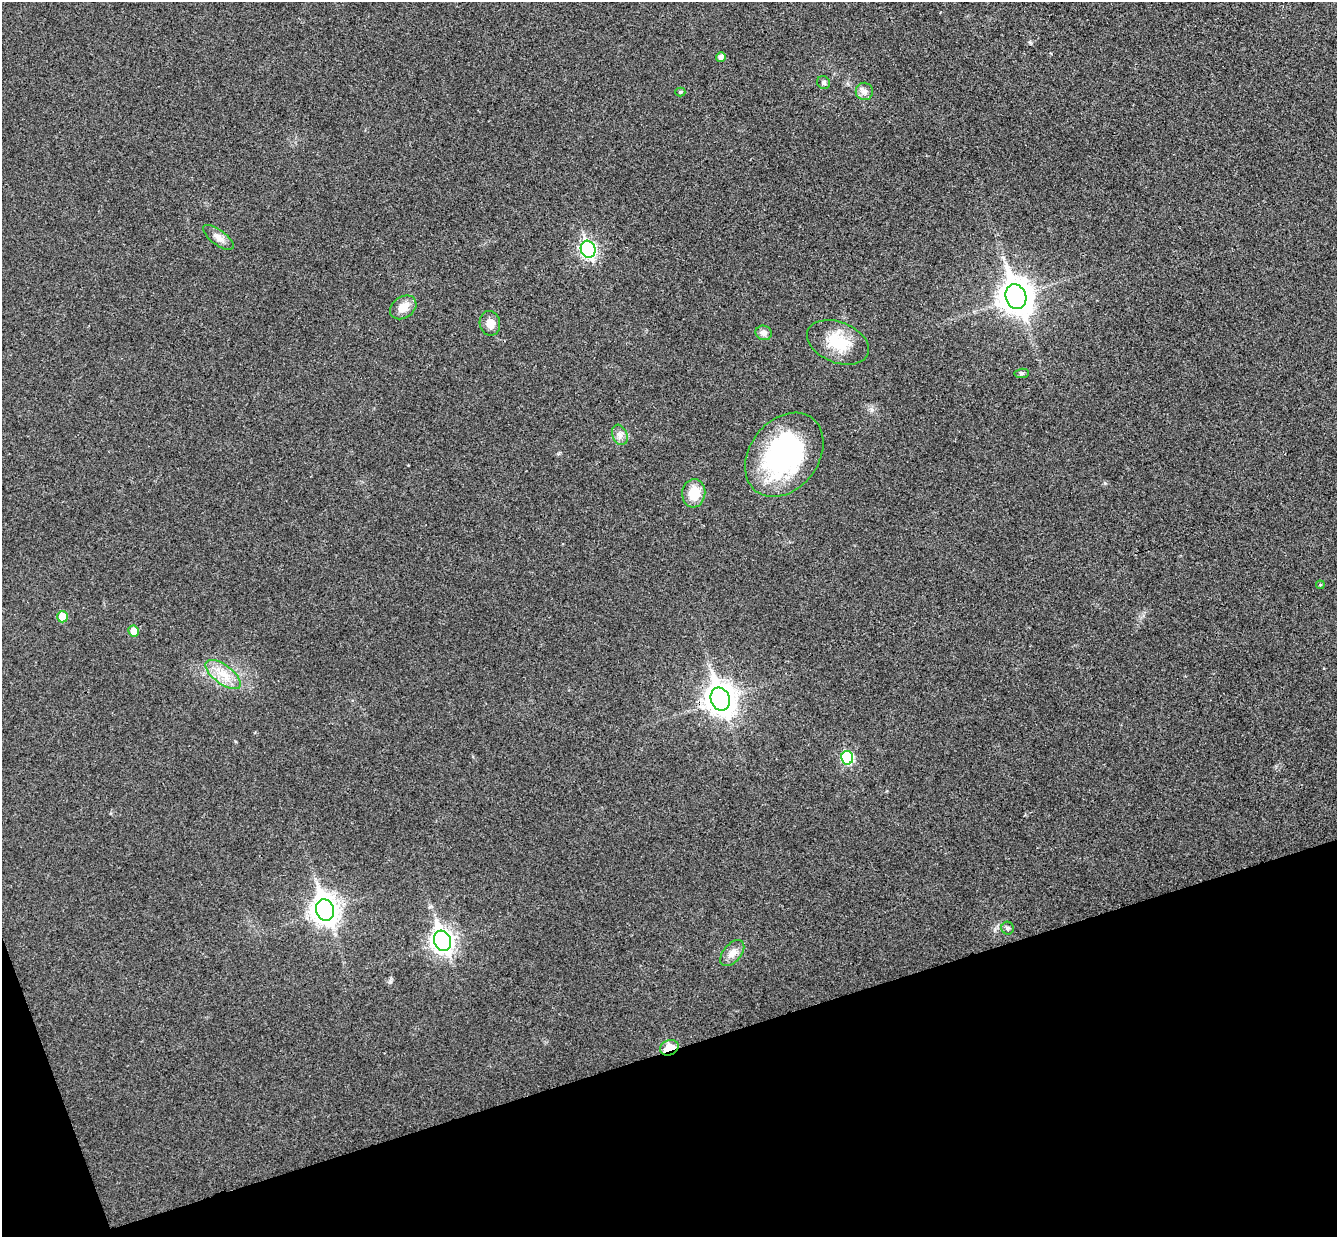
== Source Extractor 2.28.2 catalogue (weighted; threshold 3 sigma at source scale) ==
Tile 14 of 4 x 4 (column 2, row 4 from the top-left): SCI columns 1390-2724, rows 171-1405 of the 5452 x 5404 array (HDU 1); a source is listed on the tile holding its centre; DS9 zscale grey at full resolution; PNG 1339 x 1239 px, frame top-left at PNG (2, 2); each listed source drawn as its Kron ellipse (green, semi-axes under 4 px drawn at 4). Shown black and unused: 16% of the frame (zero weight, under 3 of 4 exposures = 6% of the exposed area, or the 3 px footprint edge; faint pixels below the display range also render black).
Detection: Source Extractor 2.28.2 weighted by HDU 2 'WHT'; one run over the whole footprint, this tile lists its part. Background 0.0357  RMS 0.0062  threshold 0.0277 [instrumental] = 3 sigma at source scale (4.5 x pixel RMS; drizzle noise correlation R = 1.50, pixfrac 1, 0.05/0.05 arcsec/px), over >= 5 px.
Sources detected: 26; all 26 listed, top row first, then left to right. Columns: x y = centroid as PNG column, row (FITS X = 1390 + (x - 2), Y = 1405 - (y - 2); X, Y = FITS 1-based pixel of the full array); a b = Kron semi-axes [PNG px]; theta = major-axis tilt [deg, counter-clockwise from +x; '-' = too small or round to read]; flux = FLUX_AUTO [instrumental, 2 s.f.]
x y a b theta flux
721 57 5 4 - 3.2
824 83 7 6 - 1.3
864 91 9 8 - 2.9
680 92 5 4 - 0.86
218 237 18 7 -37 4.2
588 249 9 7 -72 140
1016 297 13 10 -70 1100
403 307 14 10 36 7.4
490 323 12 10 -79 5.8
764 333 8 7 - 2.7
838 342 32 20 -21 21
1022 373 7 4 5 1.1
620 435 10 7 -69 3
784 455 46 34 52 100
694 493 14 11 83 14
1320 585 4 3 - 0.6
62 617 5 5 - 12
134 631 5 5 - 7.8
223 675 21 9 -37 10
720 699 12 9 -70 780
847 758 6 6 - 45
325 910 11 9 -71 630
1007 928 6 6 - 1.7
442 941 10 8 -71 370
732 953 15 9 49 4.9
669 1048 9 7 24 11
Overlapping masked pixels (flux is a lower limit): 1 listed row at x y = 669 1048
Unlisted compact peaks at least as high as the median listed source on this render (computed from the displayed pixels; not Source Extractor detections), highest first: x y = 390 982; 1105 483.